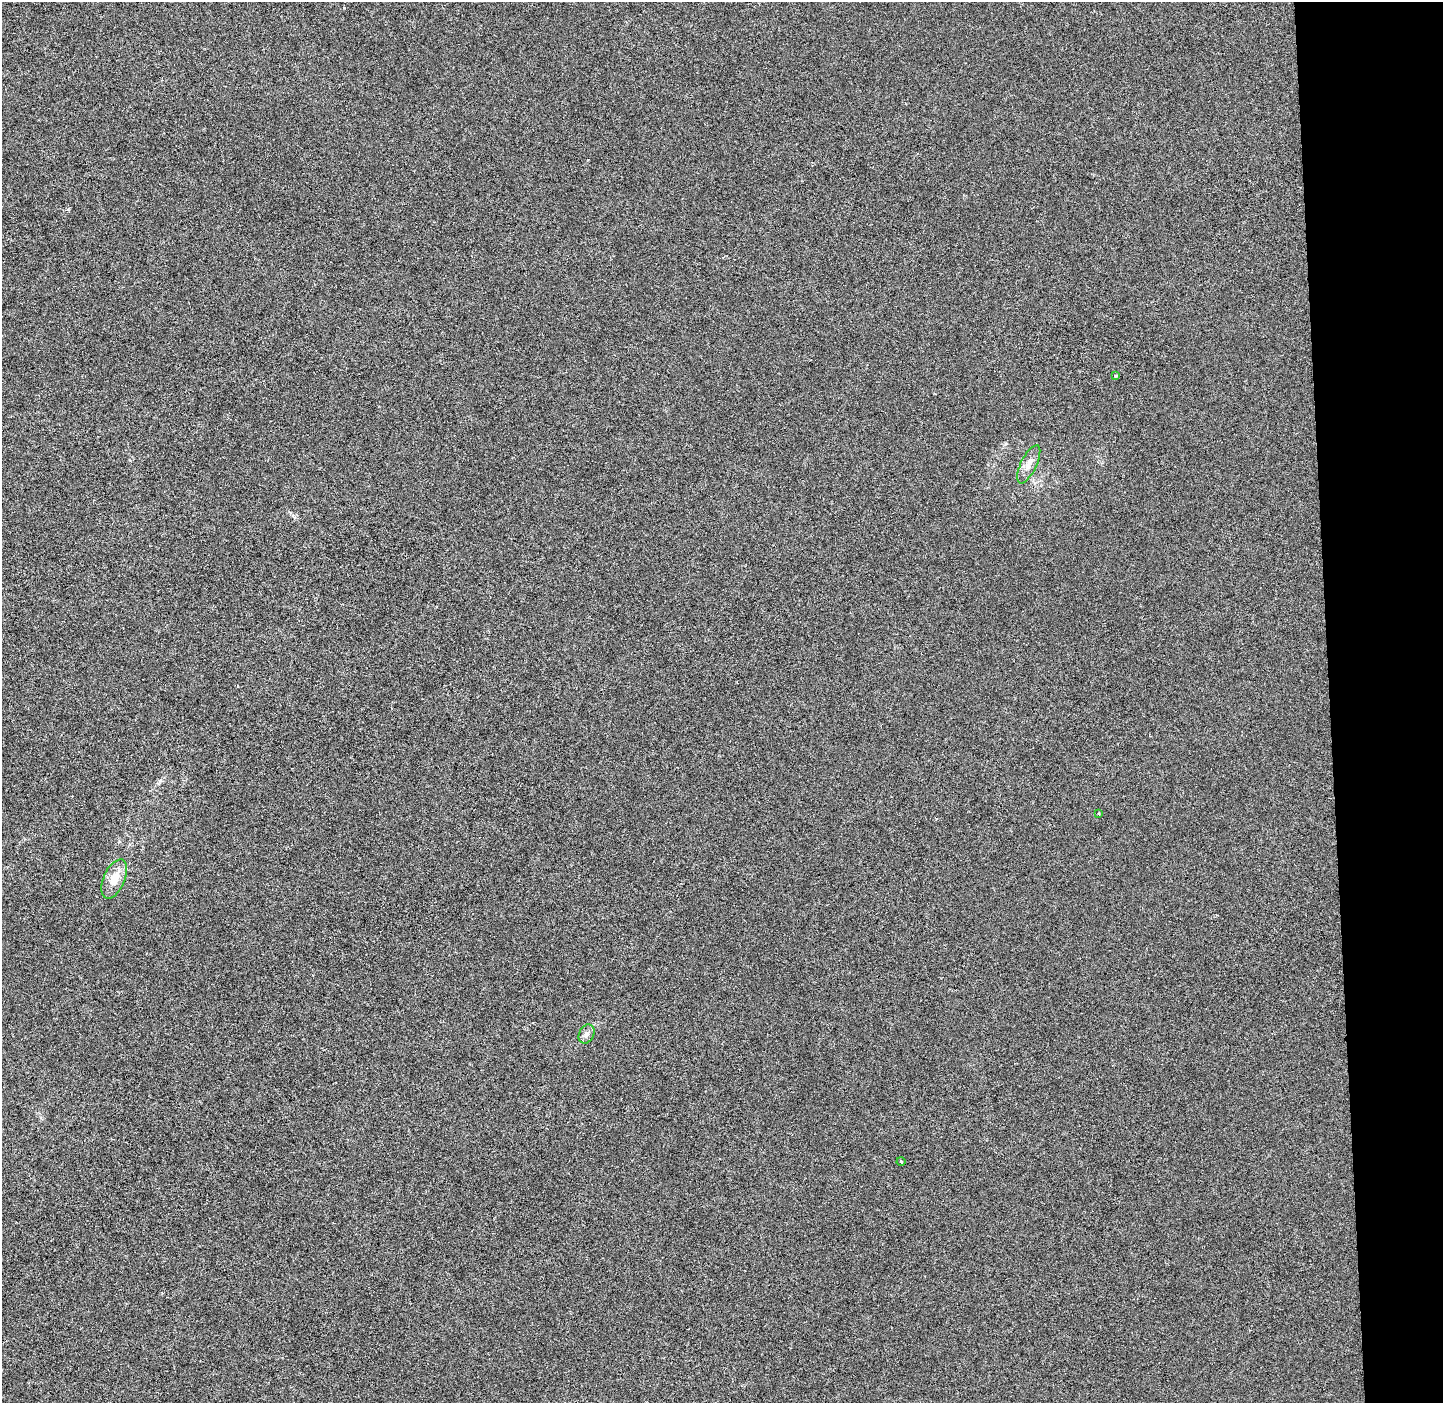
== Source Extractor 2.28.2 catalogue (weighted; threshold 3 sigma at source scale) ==
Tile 6 of 3 x 3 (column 3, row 2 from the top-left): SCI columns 2953-4393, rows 1407-2807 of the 4465 x 4207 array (HDU 1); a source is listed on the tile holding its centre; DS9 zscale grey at full resolution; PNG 1445 x 1405 px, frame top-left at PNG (2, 2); each listed source drawn as its Kron ellipse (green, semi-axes under 4 px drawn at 4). Shown black and unused: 8% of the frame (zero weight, under 3 of 6 exposures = <1% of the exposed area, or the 3 px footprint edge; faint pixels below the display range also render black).
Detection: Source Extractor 2.28.2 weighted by HDU 2 'WHT'; one run over the whole footprint, this tile lists its part. Background -1.97e-04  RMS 0.0024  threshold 0.00975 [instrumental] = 3 sigma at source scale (4.09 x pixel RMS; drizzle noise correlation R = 1.36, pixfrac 0.8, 0.0396/0.0396 arcsec/px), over >= 5 px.
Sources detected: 6; all 6 listed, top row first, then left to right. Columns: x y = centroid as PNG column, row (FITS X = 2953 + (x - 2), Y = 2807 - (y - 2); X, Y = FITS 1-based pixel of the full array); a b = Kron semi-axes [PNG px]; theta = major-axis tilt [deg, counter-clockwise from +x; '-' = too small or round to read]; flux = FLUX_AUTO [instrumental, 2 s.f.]
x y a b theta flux
1116 376 4 3 - 0.25
1029 464 21 8 64 2
1099 814 4 2 - 0.19
114 879 21 10 66 3.7
586 1034 10 7 63 0.98
901 1161 4 3 - 0.24